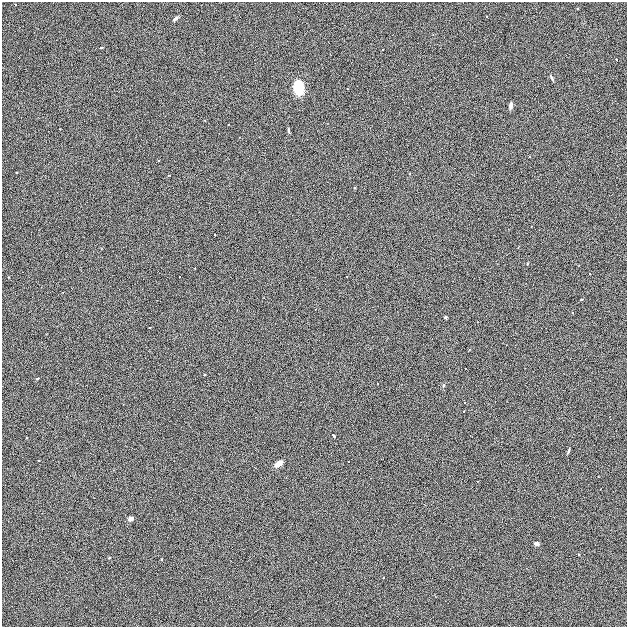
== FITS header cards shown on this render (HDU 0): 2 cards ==
NAXIS1  =                  625
NAXIS2  =                  625

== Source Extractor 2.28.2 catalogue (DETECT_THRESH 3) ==
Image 625 x 625 px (HDU 0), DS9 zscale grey, 1 PNG px = 1 image px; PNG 629 x 629 px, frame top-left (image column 1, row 625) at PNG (2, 2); no overlay
Background 3.30e-04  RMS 0.041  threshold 0.124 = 3 sigma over >= 5 px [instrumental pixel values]
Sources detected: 19; all 19 listed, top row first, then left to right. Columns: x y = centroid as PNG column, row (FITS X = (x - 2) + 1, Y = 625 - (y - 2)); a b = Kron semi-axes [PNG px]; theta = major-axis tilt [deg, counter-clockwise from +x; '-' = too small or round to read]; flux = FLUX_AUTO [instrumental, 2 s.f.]
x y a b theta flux
175 19 5 3 - 11
101 48 3 2 - 2.3
552 78 6 4 -57 6
298 87 9 7 -84 110
511 106 6 4 79 13
288 131 5 4 - 4.2
581 299 3 2 - 2.8
445 317 3 3 - 5.2
205 374 3 2 - 2.6
37 379 3 3 - 7.6
444 386 5 5 - 4.2
334 436 3 3 - 8.5
568 451 5 3 - 5.1
279 463 7 4 38 22
130 519 5 4 - 13
536 544 4 3 - 8.8
109 558 4 3 - 3.1
161 559 3 2 - 2
383 578 2 2 - 2.2